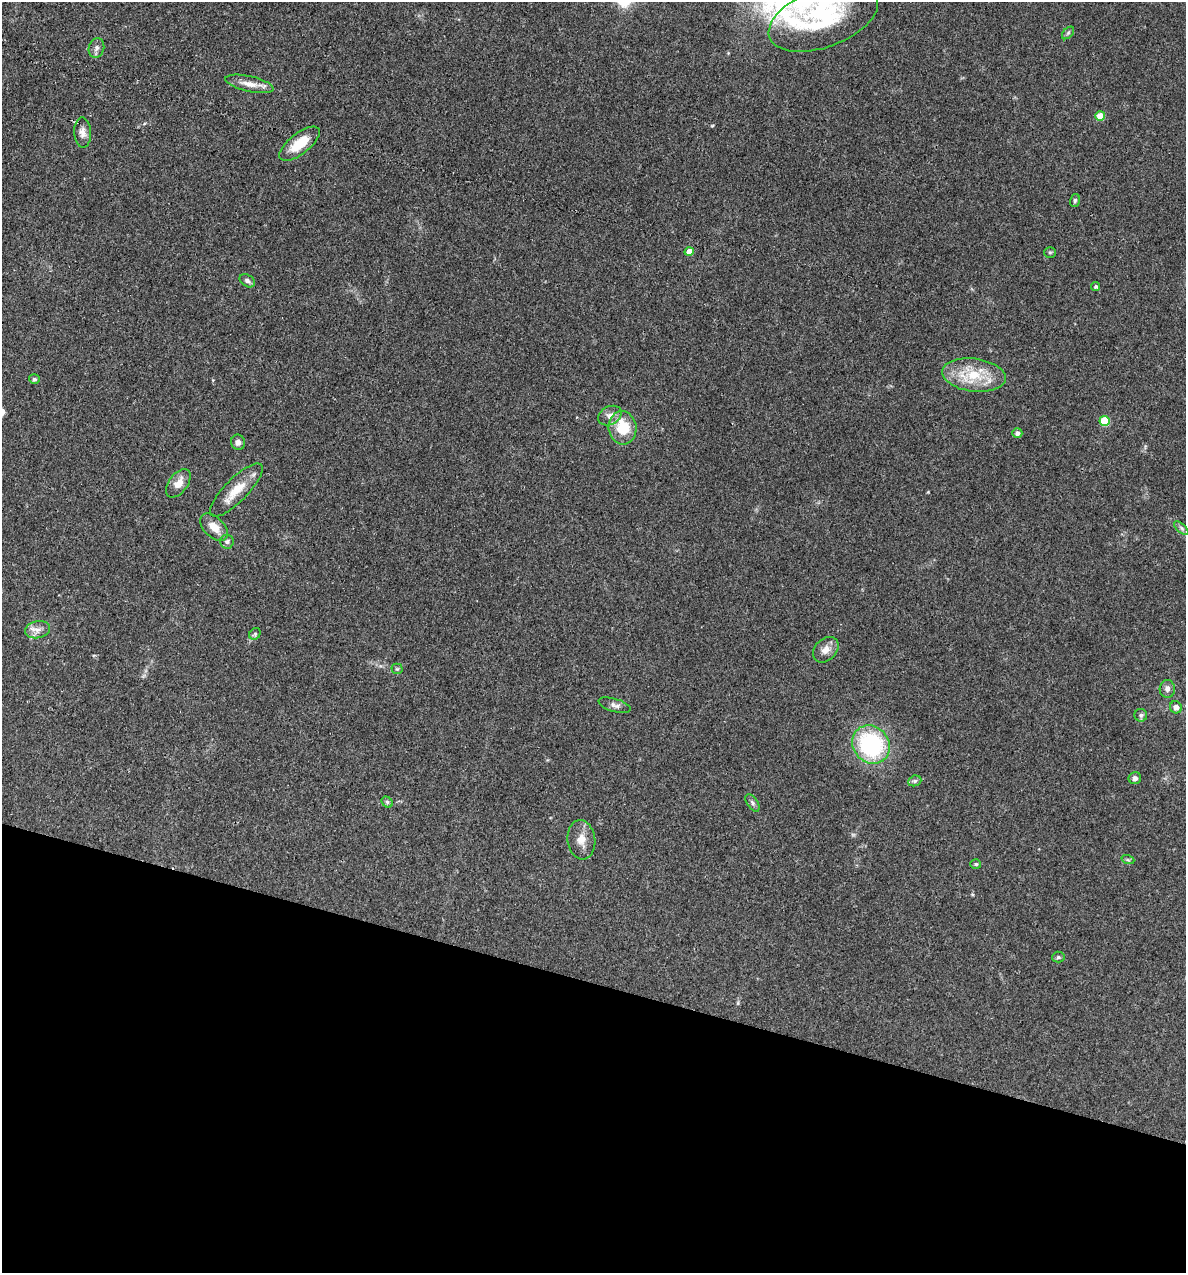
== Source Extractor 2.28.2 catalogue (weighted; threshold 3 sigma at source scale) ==
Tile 15 of 4 x 4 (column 3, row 4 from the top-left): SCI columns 2492-3675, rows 1-1271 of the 5104 x 5085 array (HDU 1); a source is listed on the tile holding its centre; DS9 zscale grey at full resolution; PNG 1188 x 1275 px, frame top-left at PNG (2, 2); each listed source drawn as its Kron ellipse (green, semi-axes under 4 px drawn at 4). Shown black and unused: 23% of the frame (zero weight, under 3 of 4 exposures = <1% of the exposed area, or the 3 px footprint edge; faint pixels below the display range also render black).
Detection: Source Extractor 2.28.2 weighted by HDU 2 'WHT'; one run over the whole footprint, this tile lists its part. Background 0.25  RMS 0.0093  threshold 0.042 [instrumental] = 3 sigma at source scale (4.5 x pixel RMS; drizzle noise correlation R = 1.50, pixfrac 1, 0.05/0.05 arcsec/px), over >= 5 px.
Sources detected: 41; all 41 listed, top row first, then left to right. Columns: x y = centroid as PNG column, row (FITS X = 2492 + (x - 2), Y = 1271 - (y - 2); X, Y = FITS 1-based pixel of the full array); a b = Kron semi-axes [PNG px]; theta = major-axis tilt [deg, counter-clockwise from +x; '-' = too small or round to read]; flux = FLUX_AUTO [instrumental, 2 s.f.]
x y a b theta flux
823 18 57 29 20 89
1068 33 7 4 46 1.6
96 48 10 7 73 4
249 84 24 7 -13 10
1100 116 5 4 - 24
83 133 15 8 -87 6
300 144 24 10 38 23
1075 200 6 5 - 1.7
689 251 4 4 - 11
1050 252 6 5 - 1.4
247 281 8 5 -32 3.1
1096 286 4 4 - 1.4
974 375 32 16 -7 33
34 379 5 5 - 1.6
610 415 12 9 26 6.1
1105 421 5 5 - 42
622 428 16 14 -84 29
1017 433 5 5 - 3.7
238 442 7 7 - 4.2
178 483 16 9 53 10
236 490 35 11 45 19
214 527 17 10 -44 11
1181 528 9 4 -42 2
227 542 7 7 - 2.6
37 630 12 8 12 6.3
255 634 6 5 - 1.7
826 650 14 10 44 7.9
397 669 5 5 - 1.2
1167 689 9 7 86 3.8
615 705 16 6 -17 4.2
1176 707 6 6 - 4.5
1141 715 6 6 - 2.2
871 745 20 17 -51 100
1135 778 6 6 - 3.5
915 781 7 5 20 1.8
387 802 6 5 - 1.8
752 803 10 5 -57 2.5
581 840 19 14 -83 11
1128 860 6 4 -18 1.4
976 864 5 4 - 1.3
1058 957 6 5 - 1.6
Isophote crosses this tile's border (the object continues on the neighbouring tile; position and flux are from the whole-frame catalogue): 1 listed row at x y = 823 18